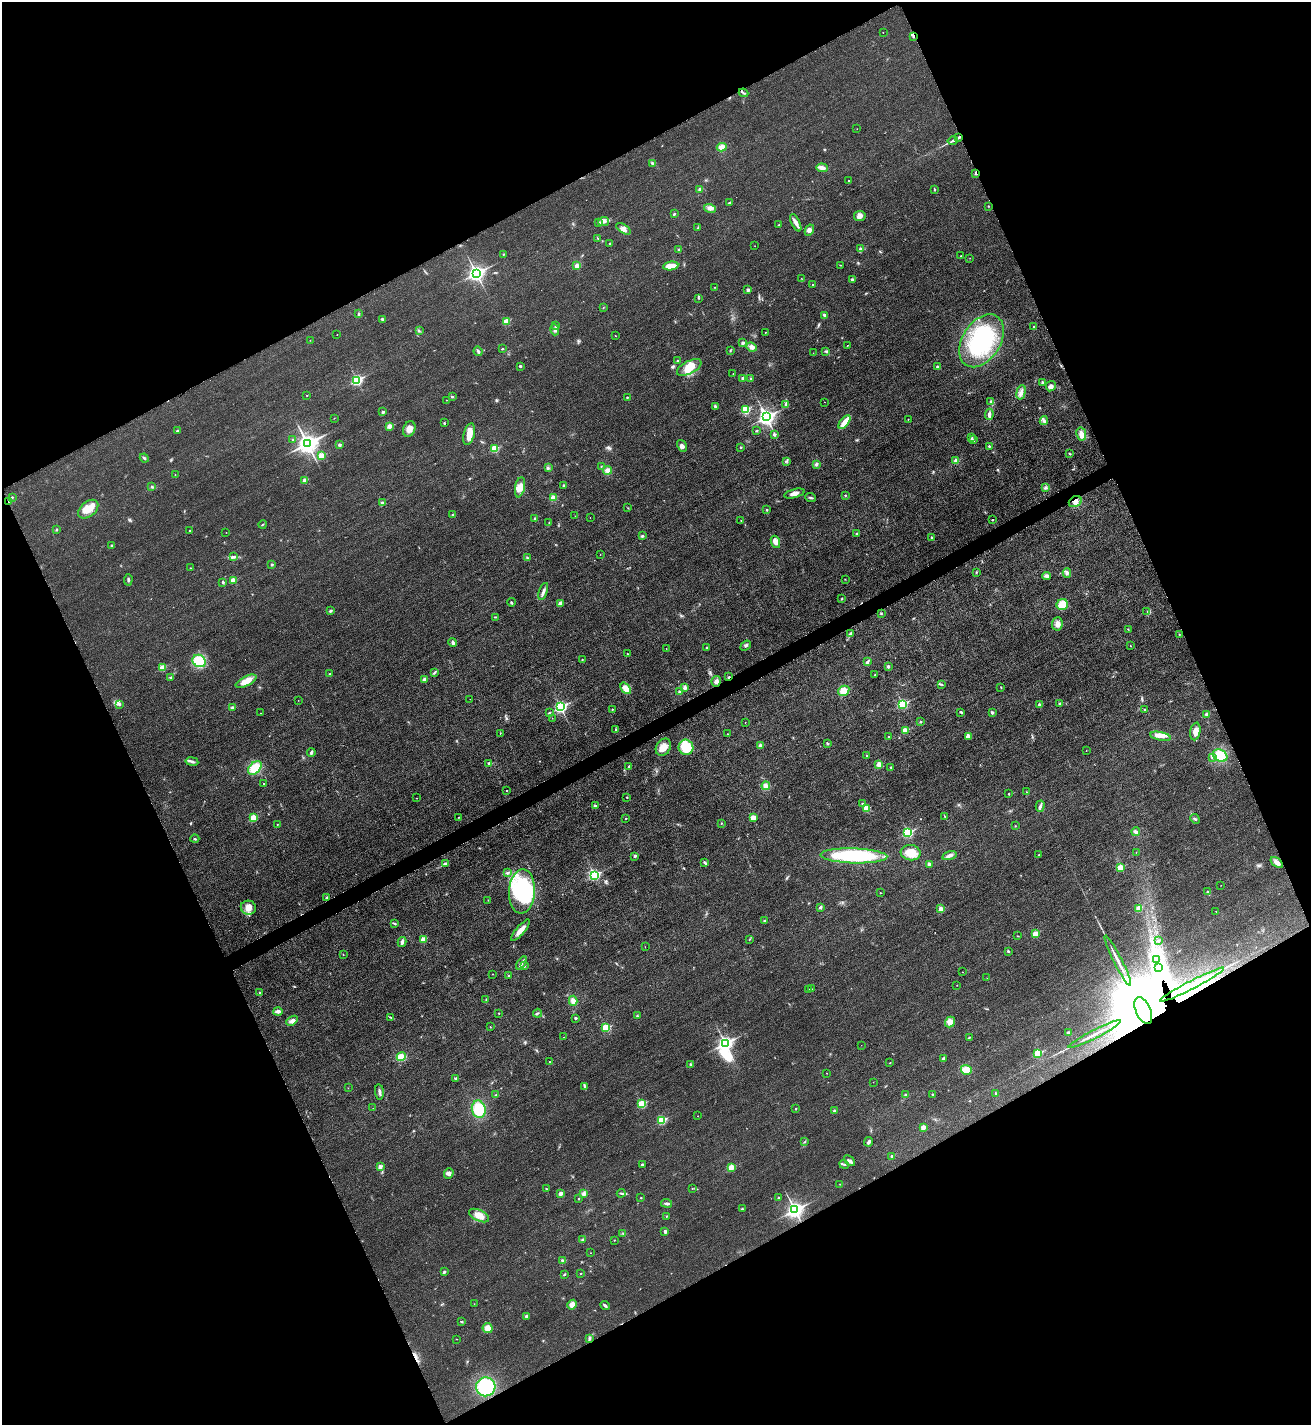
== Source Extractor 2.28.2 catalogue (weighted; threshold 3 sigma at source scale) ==
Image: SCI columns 165-5400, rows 18-5707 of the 5701 x 5713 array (HDU 1 of 3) = the unmasked area's bounding box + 8 px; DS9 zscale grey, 4 x 4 block average (1 PNG px = mean of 4 x 4 image px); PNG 1313 x 1427 px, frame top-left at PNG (2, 2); each listed source drawn as its Kron ellipse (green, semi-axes under 4 px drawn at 4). Shown black and unused: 46% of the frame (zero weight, under 3 of 4 exposures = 1% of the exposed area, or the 3 px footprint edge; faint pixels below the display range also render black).
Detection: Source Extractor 2.28.2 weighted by HDU 2 'WHT'. Background 0.0167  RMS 0.0057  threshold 0.0258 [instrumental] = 3 sigma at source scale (4.5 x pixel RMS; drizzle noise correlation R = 1.50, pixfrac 1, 0.05/0.05 arcsec/px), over >= 5 px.
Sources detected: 426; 11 inside a brighter object's white glare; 2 cosmic-ray / hot-pixel residue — neither listed nor drawn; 13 inside a brighter listed object's ellipse — not listed separately; the other 400 listed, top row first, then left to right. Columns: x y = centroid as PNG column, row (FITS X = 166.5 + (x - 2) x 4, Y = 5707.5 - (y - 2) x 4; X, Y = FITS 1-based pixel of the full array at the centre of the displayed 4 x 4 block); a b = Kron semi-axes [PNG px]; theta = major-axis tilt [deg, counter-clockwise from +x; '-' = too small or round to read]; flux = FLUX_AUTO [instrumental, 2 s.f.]
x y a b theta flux
883 32 2 2 - 1.4
913 36 3 2 - 4.2
743 93 5 2 - 3.8
857 129 2 2 - 0.64
959 137 4 2 - 5.1
953 140 5 2 - 6.9
722 147 5 3 - 23
652 163 3 2 - 3.5
822 168 6 4 -3 13
976 173 3 2 - 6.9
848 181 2 2 - 1.8
700 189 2 2 - 25
934 190 4 2 - 2.6
730 202 3 2 - 3.4
988 206 2 2 - 1.7
710 208 6 4 -15 13
674 214 3 2 - 3.9
860 216 6 5 - 16
604 221 5 4 - 12
598 223 3 3 - 4.2
796 223 9 3 -64 15
779 225 3 2 - 2.1
698 228 2 2 - 3
624 229 8 3 -33 14
809 230 6 4 62 10
598 238 2 2 - 1.3
610 243 2 2 - 2.1
755 246 2 2 - 0.76
679 249 2 2 - 16
861 249 4 2 - 4
503 254 2 2 - 3.8
961 256 2 2 - 2.1
970 258 2 2 - 0.61
841 265 3 2 - 1.1
577 266 2 2 - 23
671 266 7 4 8 30
476 273 3 3 - 1300
801 278 2 2 - 0.87
852 279 2 2 - 17
813 285 2 2 - 5.8
715 287 2 2 - 1.1
748 290 2 2 - 20
698 298 3 2 - 2.4
603 308 2 2 - 1.1
359 314 3 2 - 2.4
824 315 4 3 - 6.7
382 319 3 2 - 5.1
506 321 2 2 - 110
556 325 2 2 - 3.6
1034 327 2 2 - 4.7
555 329 6 3 -75 8.1
419 331 3 2 - 2.5
765 332 2 2 - 2.8
337 334 2 2 - 1.2
615 336 2 2 - 0.95
310 340 2 2 - 0.91
981 341 29 19 57 270
743 343 2 2 - 20
847 345 2 2 - 1.2
752 347 5 4 - 15
502 349 2 2 - 2.6
730 350 3 2 - 2.5
478 351 5 2 - 6.4
826 351 4 2 - 4
813 353 2 2 - 0.6
678 361 2 2 - 7.1
520 366 3 2 - 4.1
689 367 13 6 28 56
938 367 4 3 - 6.5
733 374 2 2 - 1.1
743 378 2 2 - 24
751 379 2 2 - 3.1
357 380 3 2 - 360
1042 382 2 2 - 12
1051 386 5 4 - 13
1021 392 7 3 75 13
307 395 2 2 - 2
452 397 2 2 - 9.7
627 397 3 2 - 2.7
446 400 2 2 - 1
824 402 2 2 - 0.63
991 402 3 3 - 8.3
786 404 2 2 - 16
715 406 2 2 - 2.4
745 410 2 2 - 180
383 412 2 2 - 15
989 414 5 3 - 8.4
766 417 3 3 - 1400
334 418 2 2 - 0.9
908 419 2 2 - 1.5
1044 421 4 3 - 7.1
844 422 8 3 51 60
444 423 2 2 - 2.9
390 426 2 2 - 52
409 429 8 6 65 22
177 431 2 2 - 6
757 431 3 2 - 2.2
469 434 11 5 75 36
774 434 2 2 - 13
1081 434 7 5 -78 17
972 438 4 2 - 3.4
293 440 2 2 - 3
974 440 2 2 - 3.2
307 443 4 3 - 2300
339 444 2 2 - 16
682 446 6 4 -57 12
989 446 2 2 - 7.2
741 447 2 2 - 6.4
494 449 2 2 - 130
1069 454 3 2 - 2.5
321 456 2 2 - 90
144 458 5 2 - 5
956 460 2 2 - 45
786 461 2 2 - 1.3
816 464 3 3 - 6
601 466 2 2 - 1.4
548 468 3 2 - 4.1
607 470 4 4 - 13
175 475 2 2 - 0.93
305 480 2 2 - 44
564 485 2 2 - 4.1
152 486 3 2 - 3.9
520 487 10 5 78 25
1045 487 2 2 - 2.5
794 493 10 3 15 16
845 495 3 2 - 2.8
12 497 2 2 - 4.1
811 497 5 2 - 5.1
553 498 2 2 - 85
9 502 2 2 - 29
1075 502 7 5 31 19
382 503 3 2 - 3.3
628 508 2 2 - 1.4
88 509 12 7 40 44
767 510 2 2 - 9.5
453 515 4 2 - 3.5
575 516 2 2 - 1.4
535 518 3 2 - 3.9
590 518 2 2 - 0.72
992 520 2 2 - 4.4
741 521 2 2 - 1.6
549 522 2 2 - 1.7
263 524 4 2 - 2.2
57 529 3 2 - 2.8
190 530 2 2 - 3.3
226 532 2 2 - 0.7
857 534 3 2 - 5.2
642 536 3 3 - 4.5
932 537 4 2 - 3.9
775 542 6 4 -64 21
112 545 2 2 - 9
600 555 2 2 - 1
234 557 3 2 - 3.6
527 557 3 2 - 2.9
272 565 2 2 - 11
190 568 2 2 - 1.3
976 572 3 2 - 2.2
1067 573 5 4 - 8.5
1046 576 4 3 - 10
845 579 2 2 - 1.4
128 580 6 2 86 5.1
233 580 2 2 - 61
223 582 3 2 - 4.6
543 591 9 3 71 12
841 599 2 2 - 2.1
511 602 4 2 - 3.1
560 603 3 3 - 11
1062 605 6 5 - 54
330 611 3 2 - 5.5
1147 611 2 2 - 1.2
881 614 2 2 - 4.4
495 617 3 2 - 2.5
1057 624 6 5 - 16
1128 629 2 2 - 1.9
850 634 4 2 - 4.6
1180 634 2 2 - 1
453 643 4 3 - 9
746 646 6 3 42 6.2
1130 646 2 2 - 3.2
666 648 2 2 - 1.3
707 648 2 2 - 7.4
627 654 2 2 - 2.4
582 660 2 2 - 1.8
199 661 7 6 - 90
867 662 4 3 - 6.4
162 667 2 2 - 74
888 667 3 2 - 6.2
435 672 3 2 - 3.3
330 674 2 2 - 5.8
875 675 2 2 - 1.4
171 677 3 2 - 2.9
729 677 3 2 - 4.2
424 679 2 2 - 25
246 681 11 4 28 38
716 681 5 4 - 12
941 684 3 2 - 3.4
685 687 3 2 - 10
1001 687 2 2 - 1.7
626 688 6 3 -49 43
844 691 6 5 - 34
679 692 4 3 - 5.9
470 699 2 2 - 0.6
298 700 2 2 - 1.3
119 704 3 2 - 2.8
903 704 3 2 - 330
1060 704 3 2 - 4.6
1040 705 2 2 - 26
560 707 3 2 - 580
232 708 4 3 - 5.3
612 709 2 2 - 3.4
1144 710 2 2 - 1.8
961 712 3 2 - 3.6
260 713 2 2 - 1.5
549 713 2 2 - 7
992 713 2 2 - 7.3
1206 715 3 2 - 3.5
552 718 2 2 - 0.63
745 722 2 2 - 0.74
920 722 2 2 - 6.5
616 729 3 2 - 3
905 730 2 2 - 59
1195 731 9 5 78 21
500 733 2 2 - 1.8
727 734 2 2 - 1.4
968 736 2 2 - 42
1160 736 10 3 -10 17
889 737 2 2 - 3
827 744 2 2 - 10
761 746 2 2 - 32
663 747 9 7 56 33
686 747 8 7 - 88
1086 750 2 2 - 0.67
311 752 4 3 - 6
867 756 2 2 - 1.6
1220 756 8 5 -25 82
1212 758 4 2 - 4.6
192 761 6 2 -10 8.2
489 763 2 2 - 17
879 764 4 3 - 16
629 766 2 2 - 11
891 767 2 2 - 3.9
255 768 8 5 46 73
264 784 2 2 - 5.3
766 786 4 4 - 18
507 790 2 2 - 1.8
1026 792 2 2 - 0.91
1009 794 2 2 - 1.8
627 797 2 2 - 4.2
417 798 2 2 - 0.74
862 803 3 2 - 2.5
595 806 2 2 - 17
1040 806 6 3 73 7.7
866 809 2 2 - 110
945 816 2 2 - 1.5
458 817 2 2 - 0.96
253 818 2 2 - 130
753 818 2 2 - 72
626 819 2 2 - 2.6
1195 819 5 3 - 6.1
721 823 2 2 - 1.7
277 824 2 2 - 1.1
1015 826 2 2 - 1
908 832 3 2 - 340
1136 832 4 3 - 11
195 839 4 2 - 4.1
1136 852 2 2 - 0.74
911 853 10 7 -5 55
1039 854 3 2 - 1.8
635 856 2 2 - 16
854 856 33 7 -2 340
949 856 7 3 17 12
1277 862 7 4 -38 14
445 863 4 2 - 5.1
705 863 4 2 - 5.9
929 864 2 2 - 22
1120 867 2 2 - 100
508 872 4 2 - 4.3
594 875 3 2 - 470
1221 885 2 2 - 0.75
522 891 22 13 87 270
1208 892 2 2 - 7.5
881 893 2 2 - 1.4
326 897 2 2 - 2
488 900 2 2 - 0.67
820 907 3 3 - 4.9
248 908 7 7 - 26
1139 908 2 2 - 67
941 909 2 2 - 66
1216 911 2 2 - 0.61
765 921 2 2 - 6.5
395 923 3 2 - 3.3
520 930 13 3 49 34
1035 934 2 2 - 81
1018 936 2 2 - 0.98
423 939 2 2 - 66
750 939 2 2 - 1.5
1158 941 3 2 - 3.5
402 942 5 2 - 11
645 947 2 2 - 0.68
1008 951 2 2 - 8.1
343 954 2 2 - 0.96
1156 960 3 2 - 4.8
1118 961 28 2 -63 27
521 963 7 3 58 9.4
525 965 4 2 - 3.9
1158 967 3 3 - 6.7
963 972 2 2 - 0.76
493 974 2 2 - 0.83
509 976 2 2 - 2.9
987 978 2 2 - 0.47
957 985 2 2 - 1.2
1192 985 35 2 27 45
811 989 2 2 - 1.4
809 990 2 2 - 1.4
260 993 2 2 - 2.3
486 1000 2 2 - 1.1
573 1001 5 4 - 12
278 1011 4 3 - 13
1143 1011 14 7 -67 90000
499 1013 2 2 - 2.6
538 1013 4 2 - 3.4
637 1016 2 2 - 4.1
390 1017 4 2 - 3.5
575 1018 3 2 - 3.1
292 1021 6 4 39 12
950 1022 5 5 - 25
490 1027 2 2 - 1.3
606 1028 2 2 - 180
1068 1033 2 2 - 20
1095 1034 29 2 27 23
564 1037 2 2 - 1.1
969 1037 3 2 - 1.9
725 1043 3 3 - 960
861 1045 2 2 - 0.57
1038 1053 2 2 - 170
401 1056 5 3 - 57
943 1059 3 2 - 7.2
549 1062 2 2 - 1.1
890 1063 2 2 - 1.3
691 1064 2 2 - 12
966 1070 5 5 - 35
826 1073 2 2 - 1.3
456 1078 3 2 - 3.6
873 1082 2 2 - 0.85
585 1087 2 2 - 2.5
348 1088 2 2 - 1.4
379 1092 8 2 -83 9.4
996 1093 2 2 - 2.2
496 1095 3 2 - 3.9
906 1095 2 2 - 11
933 1095 3 2 - 3
642 1104 2 2 - 190
373 1108 2 2 - 0.66
479 1109 9 7 -79 92
795 1109 2 2 - 4.1
834 1111 2 2 - 20
698 1116 2 2 - 1.7
662 1120 2 2 - 200
923 1127 2 2 - 52
805 1142 2 2 - 1.4
868 1142 5 3 - 8
892 1156 2 2 - 7.4
849 1161 6 3 -43 10
844 1164 5 2 - 4.8
642 1165 4 2 - 4.4
380 1167 2 2 - 28
731 1167 2 2 - 91
449 1173 5 4 - 11
840 1184 2 2 - 0.88
692 1188 2 2 - 1.2
546 1189 3 2 - 2.5
621 1193 4 2 - 3.9
561 1194 2 2 - 34
583 1194 4 3 - 7.9
778 1197 2 2 - 6.6
641 1198 2 2 - 2.3
578 1199 2 2 - 2.9
666 1203 5 2 - 7.4
742 1209 3 2 - 2.7
795 1210 3 3 - 1400
479 1215 11 5 -26 40
666 1216 2 2 - 1.7
665 1232 2 2 - 7.9
623 1233 3 2 - 2.4
582 1240 3 2 - 3.6
614 1240 2 2 - 1.1
590 1253 2 2 - 1
563 1260 4 3 - 5.4
444 1272 2 2 - 11
581 1273 2 2 - 1.7
564 1274 3 2 - 3.9
474 1304 2 2 - 0.58
572 1305 5 4 - 25
605 1305 5 2 - 6.4
526 1316 2 2 - 16
461 1322 2 2 - 4.1
488 1328 5 5 - 27
589 1338 4 3 - 5.8
456 1339 2 2 - 1.1
486 1387 9 9 - 220
Overlapping masked pixels (flux is a lower limit): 8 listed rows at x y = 913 36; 959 137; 976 173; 9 502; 1075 502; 729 677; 1192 985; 1143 1011
Diffuse or blended objects may show on this block-average render without a row.